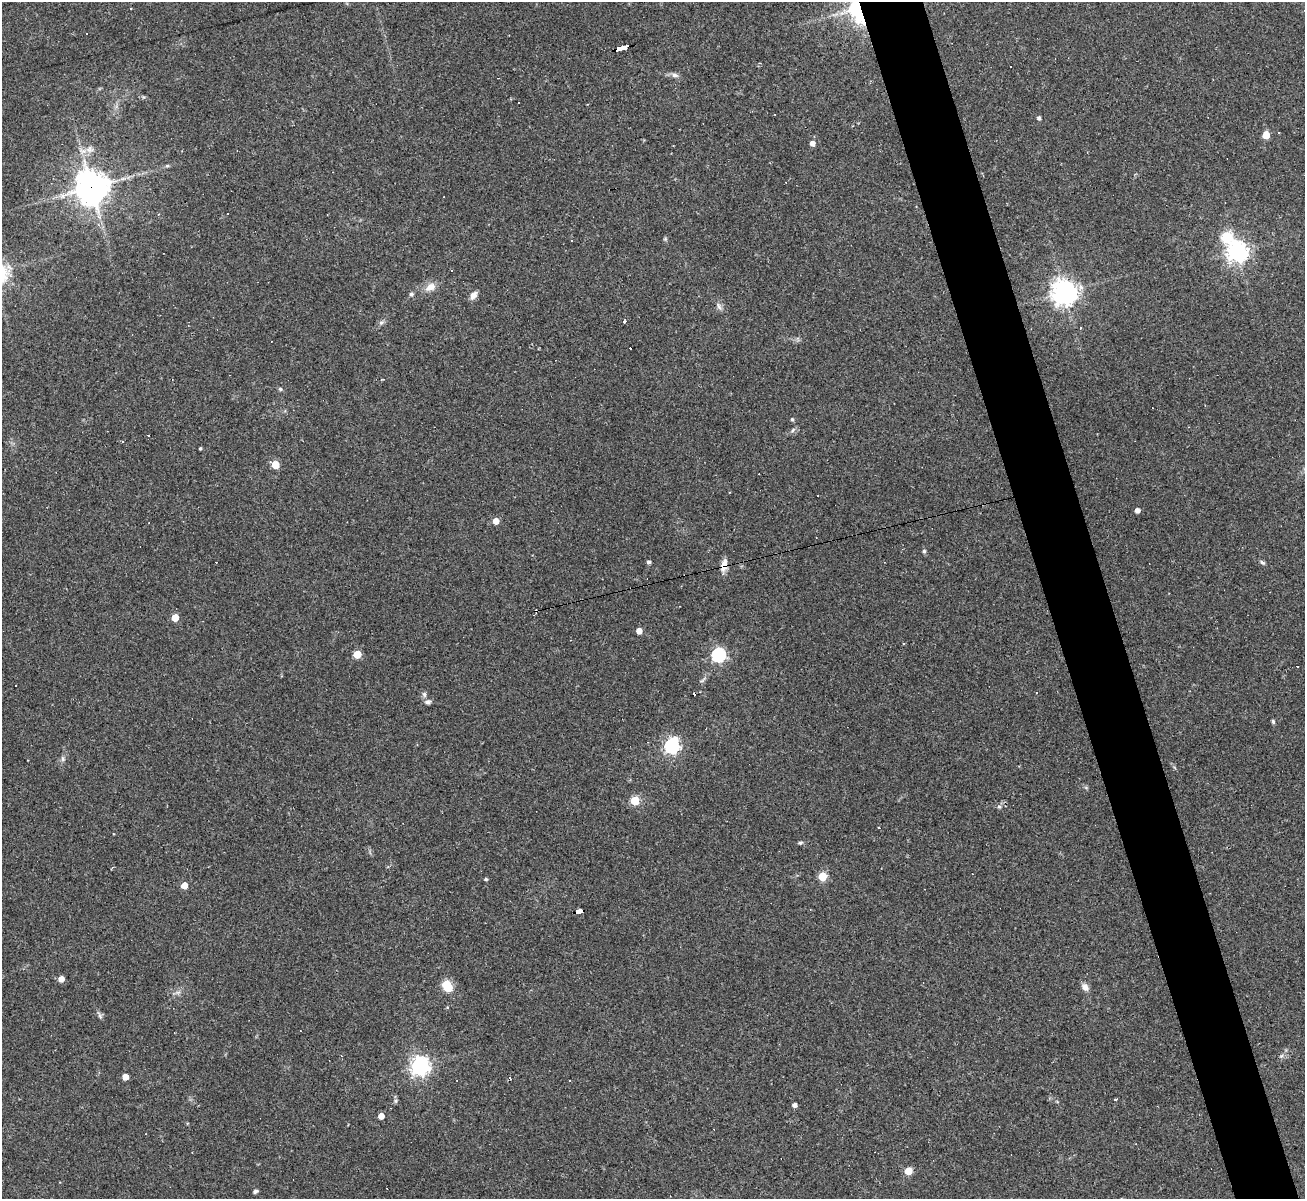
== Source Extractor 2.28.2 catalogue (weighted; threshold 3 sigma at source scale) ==
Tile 6 of 4 x 4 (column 2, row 2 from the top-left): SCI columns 1304-2606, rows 2660-3856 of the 5213 x 5196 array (HDU 1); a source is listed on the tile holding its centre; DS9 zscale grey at full resolution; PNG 1307 x 1201 px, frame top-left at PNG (2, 2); no overlay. Shown black and unused: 5% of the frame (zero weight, under 2 of 3 exposures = <1% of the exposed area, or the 3 px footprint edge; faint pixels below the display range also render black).
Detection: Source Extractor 2.28.2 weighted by HDU 2 'WHT'; one run over the whole footprint, this tile lists its part. Background 0.0885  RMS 0.006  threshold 0.0269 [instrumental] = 3 sigma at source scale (4.5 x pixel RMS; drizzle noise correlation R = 1.50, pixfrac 1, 0.05/0.05 arcsec/px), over >= 5 px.
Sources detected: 84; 2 inside a brighter object's white glare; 18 cosmic-ray / hot-pixel residue — not listed; the other 64 listed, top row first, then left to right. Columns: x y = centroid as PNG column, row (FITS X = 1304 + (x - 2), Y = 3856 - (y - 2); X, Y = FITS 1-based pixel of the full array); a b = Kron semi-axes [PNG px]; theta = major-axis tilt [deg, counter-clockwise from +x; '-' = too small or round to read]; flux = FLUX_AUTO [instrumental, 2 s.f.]
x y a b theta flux
860 12 33 24 -17 49
621 47 11 3 14 72
675 75 10 6 -8 2.1
1039 118 4 4 - 1.6
1279 133 3 2 - 0.67
1266 135 5 5 - 13
812 143 5 5 - 3.8
167 166 5 4 - 0.81
91 187 11 11 - 890
1227 237 6 6 - 39
665 239 6 4 45 0.78
571 240 3 3 - 3
1237 251 8 8 - 340
430 287 12 9 29 5.6
1064 292 8 8 - 580
411 294 6 5 - 1.1
473 295 10 7 52 3.2
719 306 10 5 -66 1.9
624 321 3 3 - 4.8
381 323 7 4 1 1.2
280 389 5 4 - 1.1
792 419 5 4 - 1
793 430 7 4 53 1.1
200 448 3 3 - 0.79
275 465 5 5 - 18
1137 510 4 4 - 3
496 521 5 4 - 7.2
924 551 5 5 - 0.88
649 562 5 4 - 1.4
1262 563 7 5 -38 1.1
724 565 18 7 83 4.8
175 618 5 5 - 13
639 631 4 4 - 5.6
357 654 5 5 - 19
718 655 6 6 - 120
1036 693 3 3 - 0.99
424 694 8 6 -75 1.5
428 702 8 6 22 1.8
1273 722 5 4 - 0.99
672 746 7 6 - 150
63 759 7 5 84 1.4
635 801 5 5 - 29
999 807 6 4 -1 1
800 843 7 4 7 0.94
822 876 5 5 - 25
486 879 3 3 - 0.91
184 885 5 4 - 7.6
579 911 7 4 14 50
61 979 5 4 - 5.4
446 984 5 5 - 22
1085 987 10 7 -54 3.1
178 992 7 4 18 1.3
100 1015 13 3 -58 1.3
1281 1056 6 5 - 1.1
420 1066 7 7 - 280
125 1077 5 4 - 8
570 1081 3 2 - 0.45
1115 1099 3 2 - 1.3
396 1101 6 4 62 1
1057 1102 5 3 - 0.58
794 1105 4 4 - 2.3
381 1116 4 4 - 6.8
908 1171 5 5 - 14
255 1191 5 4 - 1.4
Overlapping masked pixels (flux is a lower limit): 5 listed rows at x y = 860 12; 621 47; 91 187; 724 565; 579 911